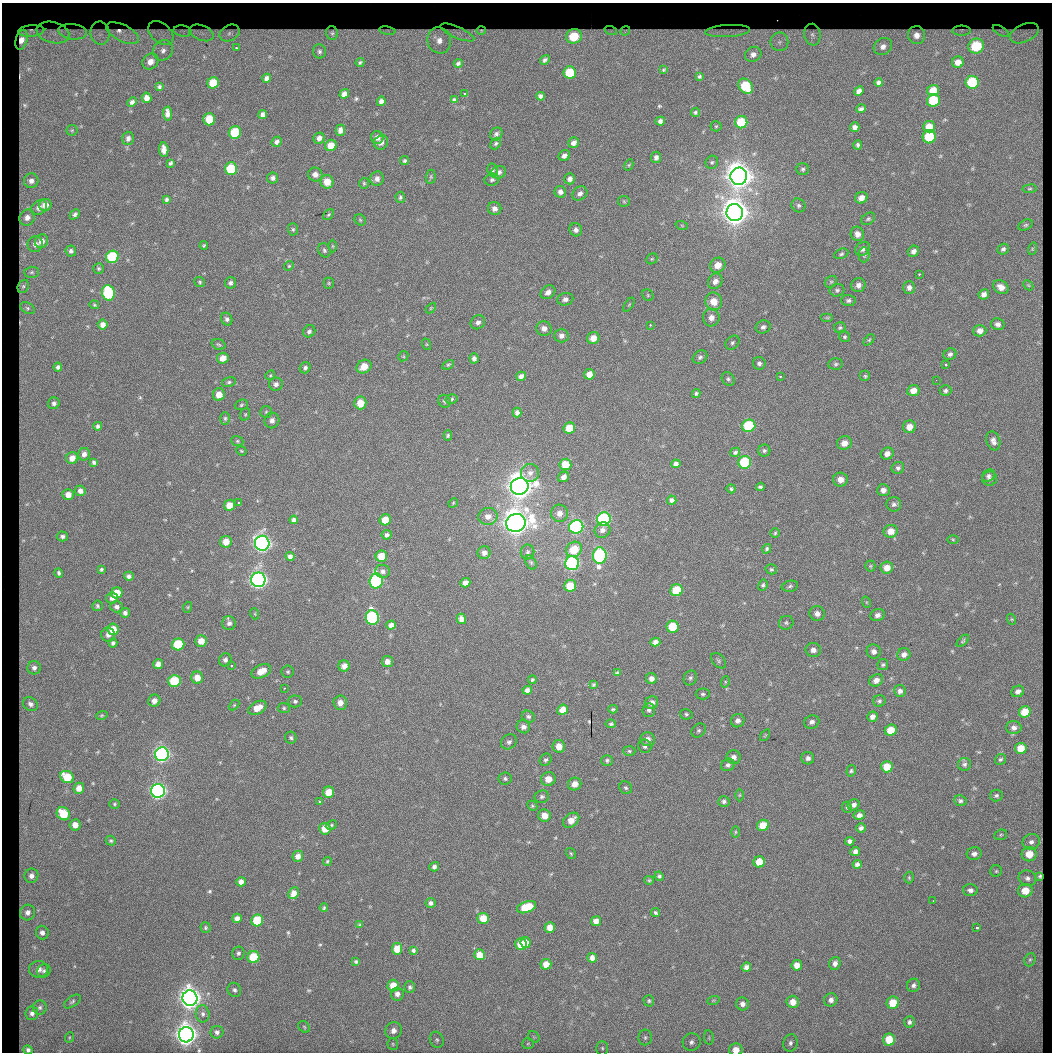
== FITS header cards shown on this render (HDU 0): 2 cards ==
NAXIS1  =                 1050  /
NAXIS2  =                 1050  /

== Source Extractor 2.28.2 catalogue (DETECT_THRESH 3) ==
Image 1050 x 1050 px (HDU 0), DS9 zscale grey, 1 PNG px = 1 image px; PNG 1054 x 1054 px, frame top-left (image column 1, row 1050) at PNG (2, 3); each listed source drawn as its Kron ellipse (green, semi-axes under 4 px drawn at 4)
Background 25.8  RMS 1.9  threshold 5.57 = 3 sigma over >= 5 px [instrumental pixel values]
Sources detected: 518; of the 518, the 500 brightest by FLUX_AUTO listed and drawn (18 fainter detections omitted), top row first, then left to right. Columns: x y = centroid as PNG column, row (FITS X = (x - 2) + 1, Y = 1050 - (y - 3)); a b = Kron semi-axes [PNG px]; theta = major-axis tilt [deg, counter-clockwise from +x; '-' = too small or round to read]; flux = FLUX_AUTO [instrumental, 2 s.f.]
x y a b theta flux
31 31 13 5 4 560
183 31 9 5 -10 280
387 31 8 4 -9 230
481 31 5 4 - 200
611 31 6 4 -18 160
625 31 5 4 - 180
728 31 22 6 3 610
961 31 9 5 0 260
1001 31 9 4 -31 240
73 32 14 7 -7 580
457 32 18 5 -23 430
53 33 16 10 -13 940
100 33 11 9 -82 610
123 33 18 8 -26 1200
161 33 14 9 -41 690
201 33 12 7 -21 610
230 33 10 7 28 470
332 33 7 6 - 410
1024 33 15 9 25 840
812 35 11 8 -82 630
917 35 9 8 - 1200
574 36 8 7 - 5000
21 40 10 5 76 790
439 40 13 12 - 1700
779 42 9 9 - 800
883 46 10 8 38 850
976 46 8 7 - 6900
236 48 3 2 - 280
163 50 10 9 - 1000
320 51 7 6 - 320
753 54 8 7 - 670
545 60 5 4 - 290
150 62 8 7 - 1100
360 62 4 3 - 170
958 62 6 5 - 910
458 63 4 3 - 260
663 70 4 3 - 130
570 73 6 6 - 4100
699 76 4 3 - 150
267 78 4 3 - 380
972 82 6 6 - 6300
213 83 6 5 - 2900
879 83 4 4 - 360
746 86 8 6 -53 5000
159 87 4 3 - 210
933 90 6 5 - 1600
859 91 5 4 - 440
344 94 5 4 - 640
465 94 3 3 - 570
540 96 4 4 - 280
147 98 5 5 - 720
454 100 4 3 - 220
381 101 4 4 - 430
933 101 6 6 - 5200
132 102 5 4 - 380
861 109 5 3 - 270
696 112 5 4 - 210
167 113 7 4 -87 650
263 115 5 4 - 430
209 119 6 6 - 3000
660 121 5 4 - 420
741 122 6 6 - 4700
716 126 5 5 - 160
855 127 5 4 - 500
929 127 6 5 - 1600
72 130 5 5 - 180
340 130 5 5 - 710
235 132 6 6 - 6000
496 134 7 6 - 330
377 137 6 6 - 580
929 137 7 6 - 5200
128 138 6 5 - 430
319 138 6 5 - 530
277 142 5 5 - 380
381 142 7 6 - 600
496 143 6 4 51 210
574 143 6 5 - 500
331 145 6 5 - 1600
858 145 5 4 - 250
164 150 7 4 -85 730
564 156 6 5 - 520
656 157 6 5 - 450
405 161 5 4 - 220
712 162 7 6 - 260
170 163 4 3 - 240
629 165 6 4 61 140
231 169 6 6 - 6000
803 169 6 6 - 260
492 170 6 5 - 290
499 172 7 6 - 480
315 174 7 7 - 660
739 176 8 8 - 200000
431 177 7 5 83 210
273 178 5 5 - 420
377 179 7 6 - 600
570 179 5 5 - 500
492 180 7 6 - 270
31 181 7 7 - 620
327 182 7 6 - 1600
364 183 5 4 - 170
1030 189 7 4 7 180
560 192 6 5 - 530
580 193 8 6 40 520
400 197 5 5 - 260
861 198 6 5 - 820
166 199 4 3 - 240
624 201 6 5 - 180
45 205 6 6 - 920
798 205 7 6 - 300
39 208 8 6 37 680
495 209 7 6 - 510
735 212 8 8 - 200000
75 214 6 4 47 300
328 215 6 4 51 190
27 217 8 7 - 710
868 219 7 5 35 220
360 220 6 5 - 180
1026 225 7 5 26 220
682 226 6 4 -20 170
293 229 6 5 - 220
576 230 7 6 - 480
857 234 7 6 - 850
41 241 7 6 - 910
35 244 8 7 - 650
204 246 4 3 - 140
333 246 6 4 -89 150
863 249 8 6 37 560
1003 249 6 5 - 270
1032 249 6 4 73 180
324 250 7 6 - 290
71 251 5 5 - 320
913 251 6 5 - 490
841 254 7 5 23 240
864 255 7 5 90 290
112 257 6 6 - 8600
652 259 6 5 - 190
718 265 8 7 - 1600
289 266 5 4 - 160
99 268 5 5 - 180
31 272 7 5 1 260
919 274 3 2 - 870
715 281 8 7 - 820
200 282 5 4 - 190
831 282 6 5 - 210
230 283 6 5 - 310
329 283 5 5 - 170
858 285 7 7 - 610
1028 285 6 4 -43 160
23 286 7 5 68 210
909 287 6 6 - 520
1001 287 8 6 -34 800
837 290 7 6 - 300
548 292 8 6 39 750
108 293 8 6 -73 9200
984 294 5 5 - 620
648 295 6 5 - 210
565 299 8 6 16 550
714 301 9 8 - 1800
848 301 7 5 -4 320
94 305 5 4 - 130
629 305 8 3 56 160
28 308 8 5 -28 280
431 308 6 3 45 140
711 318 9 8 - 910
827 318 6 4 0 160
227 319 6 5 - 330
478 322 7 6 - 500
103 324 5 5 - 660
998 324 7 6 - 500
650 325 3 3 - 310
763 327 7 6 - 430
544 328 7 7 - 730
840 328 6 5 - 220
309 331 6 5 - 340
980 331 6 6 - 710
561 336 7 7 - 570
845 337 6 5 - 220
593 338 6 6 - 1200
869 340 6 4 45 160
732 343 8 6 46 320
219 344 7 5 -18 210
426 344 6 4 -71 170
950 354 7 5 32 350
403 356 5 4 - 160
700 357 8 6 37 350
223 358 6 5 - 1200
474 358 5 4 - 370
759 363 6 6 - 410
836 364 7 5 2 260
448 365 6 4 28 190
946 365 3 3 - 940
58 367 4 4 - 320
364 367 8 6 28 2100
305 368 6 5 - 320
589 374 5 5 - 1100
270 375 5 4 - 170
521 376 5 4 - 420
780 376 3 2 - 430
865 376 5 5 - 220
728 379 7 6 - 300
936 380 2 2 - 260
229 382 7 5 11 250
276 384 7 6 - 520
945 390 6 5 - 280
913 391 6 5 - 1100
696 393 4 4 - 210
219 394 6 6 - 1200
451 399 6 4 17 200
445 401 6 6 - 240
54 403 6 5 - 390
360 403 6 6 - 1900
241 405 7 5 20 210
266 412 6 6 - 260
517 413 5 4 - 390
245 414 6 5 - 180
225 418 6 5 - 240
272 420 8 7 - 610
98 426 4 4 - 310
749 426 7 6 - 8500
909 427 6 6 - 1100
569 428 6 5 - 2400
448 435 5 4 - 170
237 441 6 5 - 210
993 441 9 6 -72 540
844 443 7 6 - 1100
241 451 5 4 - 140
764 451 6 6 - 270
735 452 5 4 - 220
84 454 6 6 - 540
887 454 6 6 - 750
72 458 6 5 - 980
94 462 4 4 - 300
745 462 6 6 - 8200
565 464 6 5 - 2400
676 464 5 4 - 460
898 468 6 6 - 320
530 473 9 9 - 680
989 476 7 5 34 310
564 477 6 5 - 550
990 479 7 7 - 390
840 480 7 7 - 1100
520 486 9 8 - 170000
760 487 4 4 - 240
731 489 4 4 - 180
883 490 6 6 - 690
80 491 5 5 - 520
68 495 5 5 - 890
672 500 4 4 - 420
238 502 3 3 - 630
453 503 5 4 - 130
894 504 7 7 - 410
230 505 6 5 - 1400
559 513 8 8 - 880
488 516 10 8 10 920
604 519 7 6 - 20000
294 520 4 4 - 370
385 520 6 5 - 2100
516 523 10 9 - 170000
576 527 7 6 - 24000
602 530 8 7 - 520
891 531 7 6 - 1400
775 533 5 5 - 190
387 535 5 5 - 340
62 536 5 5 - 310
953 539 6 4 -1 130
226 542 6 6 - 1400
262 543 7 7 - 53000
574 549 8 7 - 2800
767 549 5 4 - 200
528 552 7 6 - 320
484 553 6 6 - 560
290 556 4 4 - 350
381 556 6 5 - 2100
600 556 8 6 89 19000
531 562 7 5 -63 260
572 563 7 7 - 23000
870 566 5 5 - 200
887 568 6 6 - 1400
101 569 4 3 - 200
771 569 6 5 - 210
383 571 7 6 - 480
59 573 5 4 - 290
129 576 5 4 - 350
258 580 7 7 - 51000
376 581 7 6 - 16000
465 583 5 4 - 640
763 585 5 4 - 220
570 586 6 6 - 2400
790 586 8 5 12 330
676 590 6 6 - 4200
117 593 6 5 - 2100
112 598 6 5 - 440
866 602 6 3 -71 140
97 606 5 5 - 220
117 607 6 5 - 380
188 607 5 3 - 130
125 613 5 5 - 340
255 614 5 3 - 140
817 614 8 7 - 720
877 615 7 6 - 590
372 617 7 6 - 16000
461 619 5 4 - 660
1011 619 5 3 - 130
229 623 7 6 - 470
786 623 7 6 - 320
391 625 5 4 - 530
673 627 6 6 - 4000
113 629 5 5 - 2000
108 635 7 7 - 500
201 641 6 5 - 1400
963 641 7 3 45 160
655 642 5 4 - 550
113 643 4 4 - 290
178 644 6 6 - 5400
813 650 7 7 - 650
874 651 7 7 - 610
904 654 6 6 - 570
225 660 7 6 - 410
387 661 5 5 - 590
719 661 9 6 -46 290
158 664 5 5 - 770
232 665 3 2 - 470
883 665 5 5 - 240
344 666 5 5 - 850
34 668 7 6 - 440
261 671 10 6 26 1700
288 672 6 6 - 240
617 673 4 3 - 180
197 678 6 6 - 1300
690 678 8 6 62 310
651 679 5 5 - 560
532 680 4 3 - 170
876 680 7 6 - 780
174 681 6 6 - 5100
725 682 6 3 73 150
594 685 3 3 - 140
284 688 3 3 - 230
527 690 5 4 - 480
900 691 6 5 - 510
1018 691 6 5 - 520
703 694 7 5 2 300
154 701 6 6 - 790
295 701 7 6 - 300
879 701 6 6 - 280
340 703 7 6 - 950
652 703 7 6 - 700
30 704 8 6 -36 500
234 705 6 4 44 150
257 708 10 6 28 1600
284 708 6 5 - 210
613 709 4 4 - 150
563 710 5 5 - 1200
649 710 7 6 - 360
1025 712 6 5 - 2200
686 714 6 5 - 270
102 715 6 3 18 150
528 717 7 5 -28 260
872 717 5 5 - 680
738 721 7 6 - 590
812 722 8 6 23 480
611 724 5 4 - 190
523 727 7 6 - 530
1014 728 7 6 - 540
699 730 8 6 44 320
891 730 6 5 - 2400
765 735 6 4 55 160
291 738 6 5 - 270
648 739 7 7 - 680
509 742 8 7 - 420
559 746 6 6 - 1200
645 746 6 6 - 350
1021 748 6 5 - 2000
629 751 6 5 - 200
162 754 7 7 - 40000
734 757 7 7 - 610
808 758 6 6 - 450
1001 759 6 5 - 210
546 760 6 5 - 300
607 760 6 5 - 270
964 764 6 6 - 310
728 765 7 6 - 390
887 767 6 5 - 2400
851 771 6 4 74 180
67 777 7 5 -34 3500
505 779 6 6 - 290
548 779 7 6 - 1400
575 784 7 6 - 1100
79 788 5 5 - 1100
626 788 7 6 - 260
158 791 7 7 - 39000
329 792 5 5 - 1800
740 795 6 4 89 150
996 795 6 5 - 260
542 797 7 6 - 330
319 801 3 3 - 320
724 801 5 5 - 330
960 801 6 5 - 260
114 804 5 4 - 170
854 805 6 5 - 540
532 806 5 4 - 180
847 807 6 4 -66 200
63 814 7 6 - 3500
859 815 6 4 12 550
544 816 6 6 - 1300
571 820 9 6 40 1200
75 825 5 5 - 1100
331 825 6 4 24 170
763 825 6 5 - 2500
861 828 5 4 - 370
325 829 6 5 - 1800
735 832 6 4 89 150
1001 835 6 5 - 230
111 841 5 4 - 200
850 841 5 4 - 420
1031 842 9 7 19 640
855 851 5 4 - 510
571 854 6 4 -55 150
974 854 7 6 - 570
1029 854 7 7 - 2200
298 856 5 5 - 800
327 861 5 3 - 150
759 862 5 5 - 2300
857 864 4 4 - 340
434 867 5 4 - 400
996 871 6 5 - 230
31 876 7 7 - 660
659 876 5 4 - 220
1040 876 4 3 - 230
909 878 6 5 - 170
1027 878 9 7 -21 570
649 880 5 4 - 150
241 882 5 4 - 670
970 890 7 6 - 510
1025 891 7 6 - 2100
294 893 6 5 - 910
933 901 3 2 - 220
430 903 5 5 - 370
527 907 10 5 20 4000
324 908 4 3 - 150
27 912 8 7 - 710
655 913 4 3 - 180
237 918 5 4 - 650
483 918 6 5 - 1900
257 920 6 6 - 5000
596 921 5 5 - 750
360 925 4 3 - 160
550 927 5 5 - 1200
205 928 5 5 - 170
977 928 3 3 - 500
42 933 7 6 - 560
525 943 5 5 - 1500
521 944 6 6 - 2700
397 949 5 5 - 1800
413 950 4 4 - 240
238 953 6 6 - 310
479 955 5 5 - 1700
254 957 6 6 - 5000
592 958 5 5 - 690
1030 960 7 5 67 240
356 962 4 4 - 180
835 963 6 5 - 510
546 964 5 5 - 1100
797 965 5 5 - 1100
746 967 5 4 - 570
38 969 9 8 - 840
44 971 7 6 - 330
913 985 7 6 - 370
393 986 6 5 - 1900
410 987 6 5 - 290
234 990 7 6 - 380
397 994 6 6 - 600
190 998 8 7 - 100000
831 1000 7 6 - 530
649 1001 6 5 - 220
713 1001 6 4 20 170
72 1002 9 5 35 280
793 1002 6 6 - 1100
893 1003 6 6 - 2600
742 1004 7 6 - 620
40 1007 7 7 - 370
32 1013 7 6 - 480
203 1014 8 7 - 440
909 1022 6 5 - 310
304 1027 6 5 - 200
393 1031 8 8 - 830
217 1032 6 6 - 400
186 1035 8 7 - 100000
70 1037 5 3 - 130
534 1037 6 5 - 230
645 1037 8 7 - 410
709 1038 7 5 -81 260
437 1040 8 6 -66 400
889 1040 6 5 - 2500
692 1042 9 8 - 620
790 1043 9 7 77 520
393 1044 6 5 - 220
528 1044 6 5 - 240
602 1048 7 6 - 290
28 1050 4 4 - 340
736 1050 7 6 - 1400
At the frame edge (FLAGS 8, measured only in part): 3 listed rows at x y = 186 1035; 28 1050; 736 1050
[18 fainter detections neither listed nor drawn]